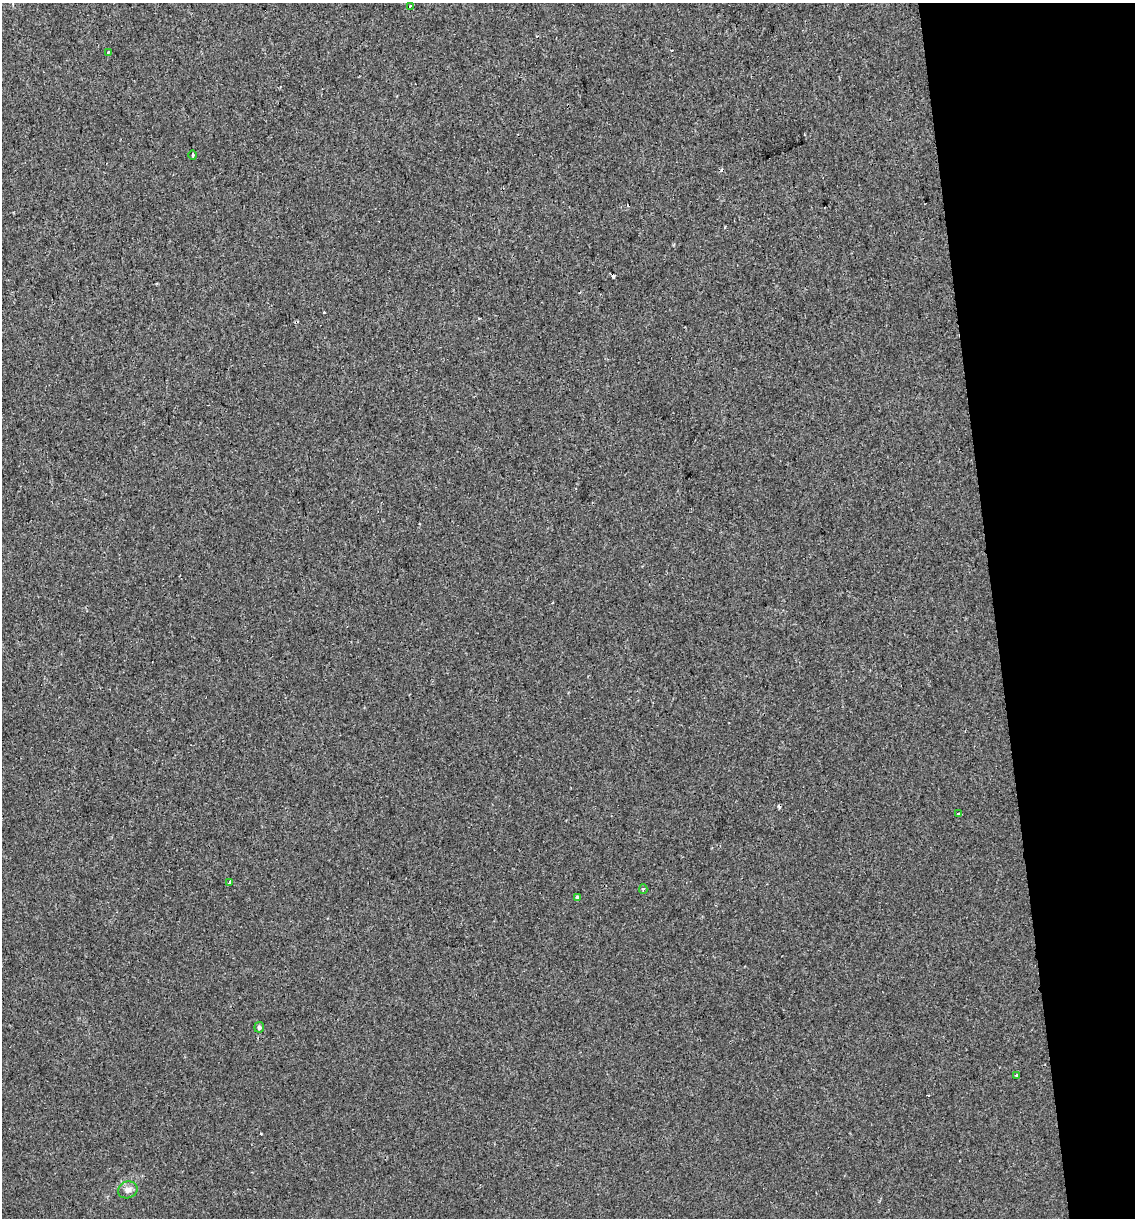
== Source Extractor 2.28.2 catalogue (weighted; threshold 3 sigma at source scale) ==
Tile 12 of 4 x 4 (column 4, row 3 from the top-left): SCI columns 3479-4611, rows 1260-2475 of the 4646 x 4948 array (HDU 1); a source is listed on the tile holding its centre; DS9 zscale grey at full resolution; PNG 1137 x 1220 px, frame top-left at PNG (2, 3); each listed source drawn as its Kron ellipse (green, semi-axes under 4 px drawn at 4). Shown black and unused: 12% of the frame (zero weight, under 2 of 3 exposures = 2% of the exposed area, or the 3 px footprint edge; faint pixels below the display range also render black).
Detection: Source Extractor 2.28.2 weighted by HDU 2 'WHT'; one run over the whole footprint, this tile lists its part. Background 6.02e-04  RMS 0.0036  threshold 0.0162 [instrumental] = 3 sigma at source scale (4.5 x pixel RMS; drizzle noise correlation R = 1.50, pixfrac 1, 0.0396/0.0396 arcsec/px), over >= 5 px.
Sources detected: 16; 6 cosmic-ray / hot-pixel residue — neither listed nor drawn; the other 10 listed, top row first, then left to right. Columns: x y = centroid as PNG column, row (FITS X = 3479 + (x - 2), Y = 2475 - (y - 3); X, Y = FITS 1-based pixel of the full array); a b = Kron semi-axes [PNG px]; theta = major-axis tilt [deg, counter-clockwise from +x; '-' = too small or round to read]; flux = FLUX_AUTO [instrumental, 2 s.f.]
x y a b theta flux
410 6 3 2 - 0.58
109 52 3 3 - 1.4
193 155 4 3 - 0.38
958 814 3 3 - 0.6
230 882 3 3 - 2.5
643 889 5 4 - 0.62
577 897 4 3 - 1.7
259 1027 5 5 - 0.96
1017 1075 4 2 - 0.3
128 1190 10 8 20 2